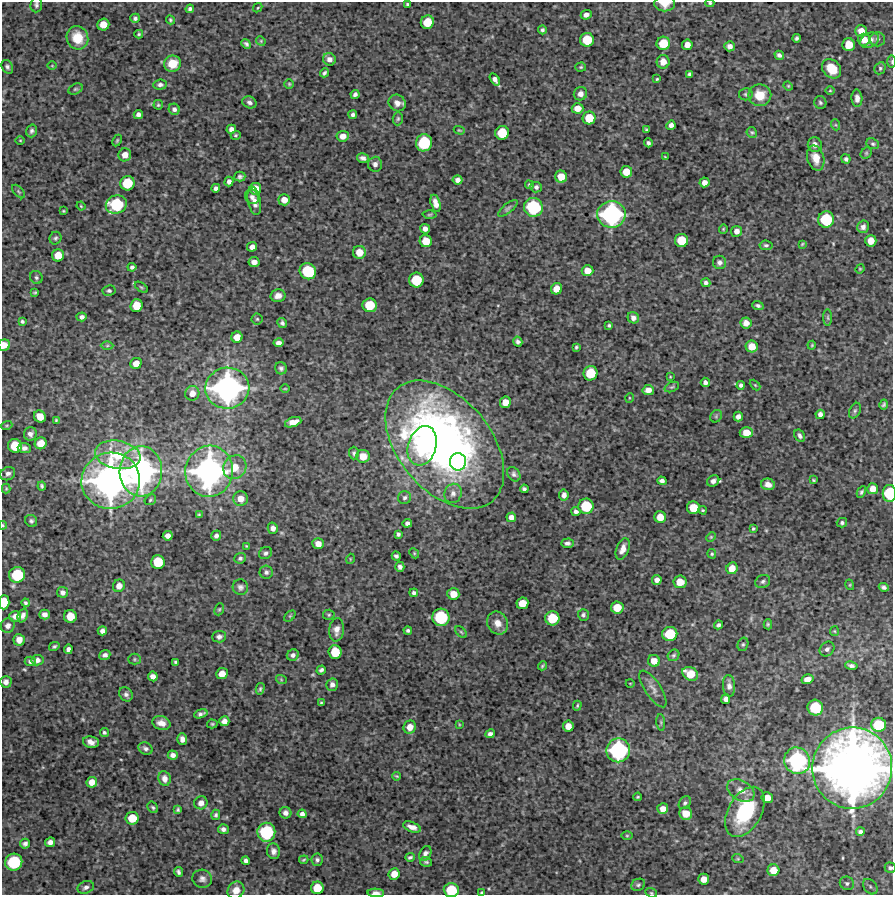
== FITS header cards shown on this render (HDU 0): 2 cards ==
NAXIS1  =                  891 /Length X axis
NAXIS2  =                  893 /Length Y axis

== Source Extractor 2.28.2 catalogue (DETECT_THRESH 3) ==
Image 891 x 893 px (HDU 0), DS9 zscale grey, 1 PNG px = 1 image px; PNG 895 x 897 px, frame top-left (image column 1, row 893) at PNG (2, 2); each listed source drawn as its Kron ellipse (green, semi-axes under 4 px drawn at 4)
Background 4540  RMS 200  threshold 612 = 3 sigma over >= 5 px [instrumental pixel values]
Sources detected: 376; all 376 listed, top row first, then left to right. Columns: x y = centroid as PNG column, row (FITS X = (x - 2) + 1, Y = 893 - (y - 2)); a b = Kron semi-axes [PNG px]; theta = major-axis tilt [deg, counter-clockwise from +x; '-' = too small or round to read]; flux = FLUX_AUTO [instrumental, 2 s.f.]
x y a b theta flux
710 3 4 3 - 1.7e+04
407 4 4 3 - 1.9e+04
665 4 10 7 -1 1.5e+05
36 5 7 6 - 3.2e+04
258 8 5 3 - 1.3e+04
190 9 4 4 - 3.4e+04
586 15 5 4 - 5.5e+04
135 18 5 4 - 3.2e+04
170 20 5 4 - 1.8e+04
427 22 7 6 - 2.7e+05
103 25 6 6 - 1.6e+05
542 30 4 4 - 2.9e+04
861 31 6 5 - 1.2e+05
139 34 4 4 - 1.7e+04
77 38 12 10 -69 3.0e+05
797 38 4 4 - 2.7e+04
877 39 7 7 - 4.3e+04
587 40 7 7 - 3.6e+05
864 40 6 6 - 1.2e+05
869 40 10 7 28 9.2e+04
261 41 5 4 - 1.4e+04
663 43 7 6 - 3.1e+05
246 44 5 4 - 3.0e+04
687 45 5 5 - 1.1e+05
849 45 6 6 - 2.2e+05
730 46 5 5 - 6.5e+04
779 55 5 4 - 4.0e+04
329 59 6 6 - 7.4e+04
663 62 7 6 - 1.2e+05
892 62 6 3 -90 1.7e+04
173 64 8 8 - 2.3e+05
52 66 5 3 - 1.1e+04
7 67 7 5 -64 3.3e+04
581 67 5 4 - 1.8e+04
880 68 6 5 - 2.6e+04
832 69 11 8 -47 3.0e+05
324 73 5 3 - 2.7e+04
689 74 4 3 - 2.5e+04
495 79 7 4 -55 5.6e+04
657 79 4 3 - 1.5e+04
289 84 5 4 - 1.7e+04
160 85 7 5 3 4.0e+04
788 86 5 4 - 1.5e+04
75 89 8 5 26 2.5e+04
830 91 4 3 - 1.3e+04
355 94 4 4 - 4.0e+04
580 94 7 6 - 7.3e+04
746 94 6 6 - 2.9e+04
760 95 11 11 - 2.6e+05
857 98 8 5 -87 6.5e+04
249 102 7 5 -22 4.3e+04
397 103 9 8 - 8.2e+04
820 103 6 6 - 2.8e+04
158 105 5 4 - 1.8e+04
578 108 6 5 - 1.3e+05
174 109 6 5 - 4.1e+04
138 114 4 4 - 4.6e+04
353 115 4 3 - 3.5e+04
589 118 6 6 - 2.8e+05
398 119 6 5 - 2.2e+04
671 125 5 4 - 6.0e+04
836 125 5 3 - 1.8e+04
231 129 5 4 - 6.0e+04
459 130 6 3 -18 1.5e+04
646 130 4 3 - 1.7e+04
31 131 6 5 - 3.3e+04
752 132 5 5 - 2.2e+04
502 133 7 7 - 3.7e+05
236 135 5 4 - 2.0e+04
343 136 6 5 - 9.9e+04
20 140 4 3 - 1.1e+04
117 140 6 4 64 1.7e+04
424 143 8 8 - 6.4e+05
648 143 4 3 - 3.4e+04
873 144 6 5 - 2.4e+04
815 145 7 7 - 6.9e+04
866 153 6 5 - 2.0e+04
125 155 6 6 - 1.0e+05
665 157 3 2 - 1.1e+04
363 158 6 4 -15 5.3e+04
816 158 13 8 -75 1.8e+05
846 159 4 4 - 3.2e+04
375 164 7 7 - 5.0e+04
626 172 6 6 - 1.7e+05
240 177 5 5 - 3.1e+04
561 177 6 6 - 1.7e+05
457 180 5 4 - 6.6e+04
229 181 5 4 - 5.1e+04
704 182 5 5 - 7.4e+04
127 183 7 7 - 4.1e+05
529 185 5 4 - 2.5e+04
536 187 6 5 - 4.2e+04
216 188 4 4 - 4.4e+04
255 189 6 5 - 1.6e+05
18 191 8 5 -46 2.6e+04
252 197 7 6 - 5.0e+04
284 200 6 5 - 1.1e+05
254 201 14 6 -79 1.0e+05
435 203 9 4 -75 9.4e+04
116 205 10 9 - 7.1e+05
81 206 4 3 - 1.3e+04
533 207 9 9 - 8.7e+05
508 208 12 4 39 3.4e+04
63 211 3 2 - 1.4e+04
611 214 14 13 - 1.9e+06
429 215 7 3 1 1.6e+04
826 219 8 8 - 5.9e+05
863 227 6 5 - 5.0e+04
425 229 5 4 - 6.4e+04
723 229 5 4 - 1.5e+04
736 231 5 5 - 6.8e+04
56 238 6 5 - 2.8e+04
681 240 6 6 - 2.9e+05
426 241 6 6 - 2.0e+05
871 241 6 5 - 1.4e+05
802 244 3 3 - 1.3e+04
766 245 6 4 -8 2.6e+04
252 247 5 4 - 7.3e+04
359 252 6 6 - 1.7e+05
58 255 6 6 - 1.9e+05
254 262 5 5 - 7.5e+04
719 262 7 6 - 4.8e+04
132 267 4 4 - 3.3e+04
860 269 5 4 - 1.4e+04
587 270 6 5 - 1.3e+05
308 271 8 8 - 6.1e+05
36 277 7 6 - 3.1e+04
416 280 7 7 - 4.2e+05
706 283 4 4 - 4.0e+04
141 287 7 3 -35 1.9e+04
557 289 6 5 - 1.6e+05
109 291 6 5 - 2.9e+04
35 292 4 3 - 1.8e+04
278 296 7 6 - 8.2e+04
370 305 7 7 - 3.5e+05
758 305 6 4 -19 3.1e+04
136 306 6 6 - 2.4e+05
82 317 5 4 - 4.1e+04
633 318 6 5 - 6.2e+04
828 318 8 4 -89 2.7e+04
257 319 5 5 - 2.1e+04
22 321 4 3 - 2.4e+04
282 323 5 4 - 3.3e+04
746 323 6 5 - 8.3e+04
609 325 4 4 - 2.1e+04
237 337 5 5 - 1.3e+05
518 342 5 4 - 3.6e+04
278 343 5 4 - 5.5e+04
4 345 6 5 - 1.2e+05
812 345 4 4 - 1.3e+04
107 346 6 4 1 2.2e+04
752 346 6 6 - 1.6e+05
576 347 3 3 - 2.0e+04
136 363 6 5 - 1.1e+05
281 368 6 6 - 3.5e+04
590 373 7 7 - 3.8e+05
670 377 3 2 - 1.0e+04
705 382 4 4 - 4.8e+04
741 385 4 4 - 3.8e+04
755 385 6 4 -45 1.5e+04
672 387 7 4 24 2.6e+04
227 388 22 20 5 3.3e+06
285 389 5 3 - 1.2e+04
648 390 6 5 - 1.0e+05
192 393 7 7 - 1.1e+05
629 398 5 3 - 1.0e+04
505 402 6 5 - 1.4e+05
884 405 5 4 - 2.8e+04
855 411 8 5 63 3.0e+04
820 414 4 4 - 5.7e+04
716 416 7 5 47 2.4e+04
738 416 5 4 - 5.6e+04
40 417 6 5 - 1.5e+05
56 420 3 3 - 1.6e+04
293 422 8 5 19 1.3e+05
7 425 6 3 19 1.8e+04
746 432 6 5 - 1.5e+05
30 434 7 6 - 5.4e+04
800 436 7 5 -60 4.0e+04
41 443 6 5 - 1.8e+05
445 445 74 46 -50 8.7e+06
15 446 7 7 - 3.2e+05
422 446 20 14 73 9.5e+05
24 448 6 5 - 5.1e+04
354 453 6 5 - 2.9e+04
118 455 23 14 -10 6.1e+05
363 456 7 6 - 1.6e+05
458 462 9 8 - 4.2e+05
235 467 12 11 - 2.1e+05
141 471 25 21 88 3.3e+06
209 471 25 24 - 3.9e+06
8 474 8 6 33 5.0e+04
514 474 8 5 -54 3.8e+04
813 480 3 3 - 1.4e+04
111 481 29 28 - 5.6e+06
662 481 4 4 - 4.7e+04
713 481 6 5 - 5.8e+04
768 484 7 5 -15 8.4e+04
42 486 4 3 - 2.5e+04
6 489 5 4 - 1.4e+04
524 489 4 4 - 3.0e+04
873 489 5 5 - 1.3e+05
861 492 6 4 63 2.6e+04
453 493 10 8 70 7.6e+04
889 493 8 6 -89 5.6e+05
564 495 5 5 - 6.0e+04
405 498 6 6 - 3.7e+04
241 499 7 7 - 1.3e+05
150 500 6 5 - 2.2e+04
586 506 7 7 - 4.7e+05
693 508 6 6 - 2.4e+05
703 510 4 3 - 1.6e+04
576 512 4 4 - 4.4e+04
199 515 3 3 - 1.6e+04
511 517 5 5 - 7.5e+04
660 517 6 5 - 1.6e+05
31 521 6 5 - 3.2e+04
407 523 5 4 - 4.0e+04
842 523 5 4 - 3.1e+04
3 525 4 3 - 1.3e+04
273 528 5 5 - 6.9e+04
753 529 4 3 - 1.8e+04
398 534 4 3 - 2.7e+04
168 536 5 5 - 7.1e+04
216 536 5 4 - 4.4e+04
711 537 5 4 - 1.5e+04
567 543 6 4 3 3.4e+04
318 544 6 5 - 9.5e+04
246 546 4 2 - 1.3e+04
623 549 11 6 68 1.0e+05
266 553 7 6 - 3.6e+04
414 553 5 4 - 1.9e+04
712 554 5 4 - 2.0e+04
396 556 5 4 - 3.2e+04
240 558 6 5 - 2.9e+04
350 559 5 3 - 1.1e+04
158 562 7 7 - 3.6e+05
400 567 5 4 - 4.4e+04
732 568 6 5 - 1.3e+05
266 572 6 6 - 3.6e+04
17 575 8 8 - 5.6e+05
657 580 5 4 - 6.6e+04
763 581 8 6 30 3.6e+04
680 582 6 6 - 1.9e+05
850 585 5 3 - 1.1e+04
119 586 6 6 - 9.1e+04
240 587 8 7 - 4.4e+04
884 587 5 4 - 3.1e+04
62 592 5 5 - 5.1e+04
414 593 4 4 - 3.4e+04
453 594 6 6 - 1.6e+05
4 602 7 5 88 3.0e+05
26 603 4 4 - 2.6e+04
522 603 6 5 - 1.8e+05
617 607 6 6 - 2.1e+05
219 609 6 4 68 1.8e+04
45 614 5 5 - 5.4e+04
23 615 7 4 68 5.8e+04
329 615 6 5 - 2.0e+04
583 615 6 5 - 2.8e+04
15 616 6 5 - 7.6e+04
70 616 6 6 - 2.0e+05
290 616 7 4 45 1.7e+04
441 617 8 8 - 7.1e+05
552 618 7 7 - 3.7e+05
498 623 12 10 -57 1.3e+05
768 624 5 4 - 2.1e+04
718 625 5 4 - 3.4e+04
8 626 7 7 - 6.3e+04
336 630 12 7 84 9.7e+04
408 630 4 3 - 2.9e+04
102 631 4 4 - 5.7e+04
834 631 5 4 - 1.4e+04
461 632 7 4 -45 2.0e+04
670 634 7 7 - 4.2e+05
219 637 7 6 - 4.3e+04
19 640 6 5 - 8.8e+04
743 644 7 5 74 2.6e+04
54 646 5 3 - 2.3e+04
68 649 5 4 - 4.6e+04
827 649 8 6 44 4.1e+04
335 652 7 6 - 3.1e+05
105 655 5 4 - 4.3e+04
293 655 6 5 - 4.5e+04
674 655 6 5 - 2.4e+04
134 659 6 5 - 2.2e+04
37 660 6 5 - 5.8e+04
30 661 5 4 - 3.6e+04
654 661 6 6 - 1.3e+05
175 662 4 3 - 2.2e+04
542 666 5 2 - 1.8e+04
851 666 6 4 -12 3.9e+04
321 670 5 4 - 3.1e+04
222 673 6 5 - 1.2e+05
690 674 8 6 -28 2.6e+05
153 676 5 4 - 7.1e+04
281 679 5 3 - 1.2e+04
808 679 6 5 - 8.6e+04
6 682 6 5 - 5.2e+04
630 683 4 3 - 1.0e+04
332 685 6 6 - 5.9e+04
729 686 11 6 -86 6.3e+04
260 689 6 4 75 2.2e+04
653 689 21 8 -57 9.1e+04
126 694 7 6 - 4.2e+04
726 699 5 4 - 5.4e+04
321 703 3 3 - 1.6e+04
577 706 5 3 - 1.8e+04
815 708 8 7 - 4.8e+05
201 714 7 4 18 4.0e+04
224 721 5 5 - 7.4e+04
661 722 8 3 -85 2.0e+04
161 723 9 6 -16 1.1e+05
212 724 5 4 - 1.9e+04
459 724 4 2 - 9.8e+03
879 725 7 7 - 4.3e+05
568 726 5 5 - 1.2e+05
410 727 6 6 - 1.1e+05
104 732 5 4 - 2.6e+04
490 734 5 4 - 4.2e+04
182 739 5 5 - 6.4e+04
91 742 8 5 -10 8.2e+04
145 748 7 5 -30 3.8e+04
618 750 12 12 - 1.5e+06
173 755 5 4 - 6.2e+04
797 761 13 12 - 1.4e+06
852 768 40 40 - 1.2e+07
397 776 4 3 - 1.6e+04
164 779 7 6 - 7.2e+04
92 782 5 5 - 1.1e+05
741 790 15 9 -31 1.2e+05
638 797 4 3 - 1.6e+04
767 798 6 5 - 1.4e+05
201 803 7 6 - 9.2e+04
685 803 7 5 50 2.9e+04
153 807 6 5 - 2.6e+04
663 809 5 5 - 1.1e+05
178 810 4 3 - 2.1e+04
745 812 27 16 60 9.0e+05
285 813 6 5 - 5.2e+04
686 813 6 6 - 1.9e+05
302 814 4 4 - 4.7e+04
216 815 5 4 - 2.5e+04
132 818 6 6 - 2.8e+05
412 827 9 5 -21 8.4e+04
223 829 5 5 - 4.7e+04
266 832 9 9 - 8.3e+05
860 832 4 4 - 3.2e+04
627 836 6 4 0 1.6e+04
50 842 5 4 - 6.5e+04
25 844 5 5 - 3.9e+04
273 851 8 6 -79 5.7e+04
425 854 8 5 60 5.3e+04
410 857 4 3 - 2.6e+04
738 859 6 3 -18 1.3e+04
304 860 5 3 - 1.5e+04
317 860 6 5 - 3.3e+04
246 861 4 4 - 4.0e+04
14 862 8 8 - 6.8e+05
426 862 6 5 - 2.8e+04
890 868 5 5 - 3.2e+04
773 870 6 6 - 1.6e+05
178 872 5 3 - 3.2e+04
394 874 6 5 - 1.4e+05
202 879 10 9 - 6.2e+04
704 879 5 5 - 1.2e+05
847 883 7 6 - 3.7e+04
638 885 7 6 - 2.7e+04
86 887 8 6 18 4.6e+04
870 887 9 6 -50 3.9e+04
317 888 6 6 - 2.5e+05
236 890 9 8 - 1.2e+05
451 890 7 7 - 4.5e+05
376 893 8 4 -2 6.5e+04
482 893 4 3 - 2.6e+04
651 893 6 4 -20 1.8e+04
At the frame edge (FLAGS 8, measured only in part): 15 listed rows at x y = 710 3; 665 4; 36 5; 892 62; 4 345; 889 493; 3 525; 4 602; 852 768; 890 868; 236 890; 451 890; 376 893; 482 893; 651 893

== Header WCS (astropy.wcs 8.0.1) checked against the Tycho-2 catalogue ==
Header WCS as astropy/WCSLIB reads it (CRVAL/CRPIX/CD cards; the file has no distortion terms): RA---TAN/DEC--TAN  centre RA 23:34:53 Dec +18:14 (353.72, +18.23 deg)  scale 1.01 arcsec/px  FOV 15.0' x 15.0'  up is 0 deg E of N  parity normal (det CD < 0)
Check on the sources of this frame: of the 60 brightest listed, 5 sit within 2.0 arcsec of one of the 8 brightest Tycho-2 stars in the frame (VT <= 12.49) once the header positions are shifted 0.23 arcsec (0.07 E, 0.22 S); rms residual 0.98 arcsec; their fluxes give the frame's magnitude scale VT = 27.05 - 2.5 log10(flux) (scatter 0.08 mag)
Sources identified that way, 4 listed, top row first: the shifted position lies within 2.0 arcsec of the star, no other Tycho-2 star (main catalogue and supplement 1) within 4.0 arcsec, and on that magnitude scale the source's flux lands within +1.5 / -3 mag of the star's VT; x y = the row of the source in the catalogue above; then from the Tycho-2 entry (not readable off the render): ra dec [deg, ICRS J2000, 3 dp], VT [Tycho-2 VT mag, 2 dp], TYC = Tycho-2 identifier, HIP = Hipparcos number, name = IAU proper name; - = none
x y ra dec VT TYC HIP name
227 388 353.787 +18.243 12.10 1723-1701-1 - -
209 471 353.793 +18.220 10.56 1723-1768-1 - -
111 481 353.822 +18.217 10.18 1723-1792-1 - -
852 768 353.602 +18.138 9.28 1723-1745-1 - -